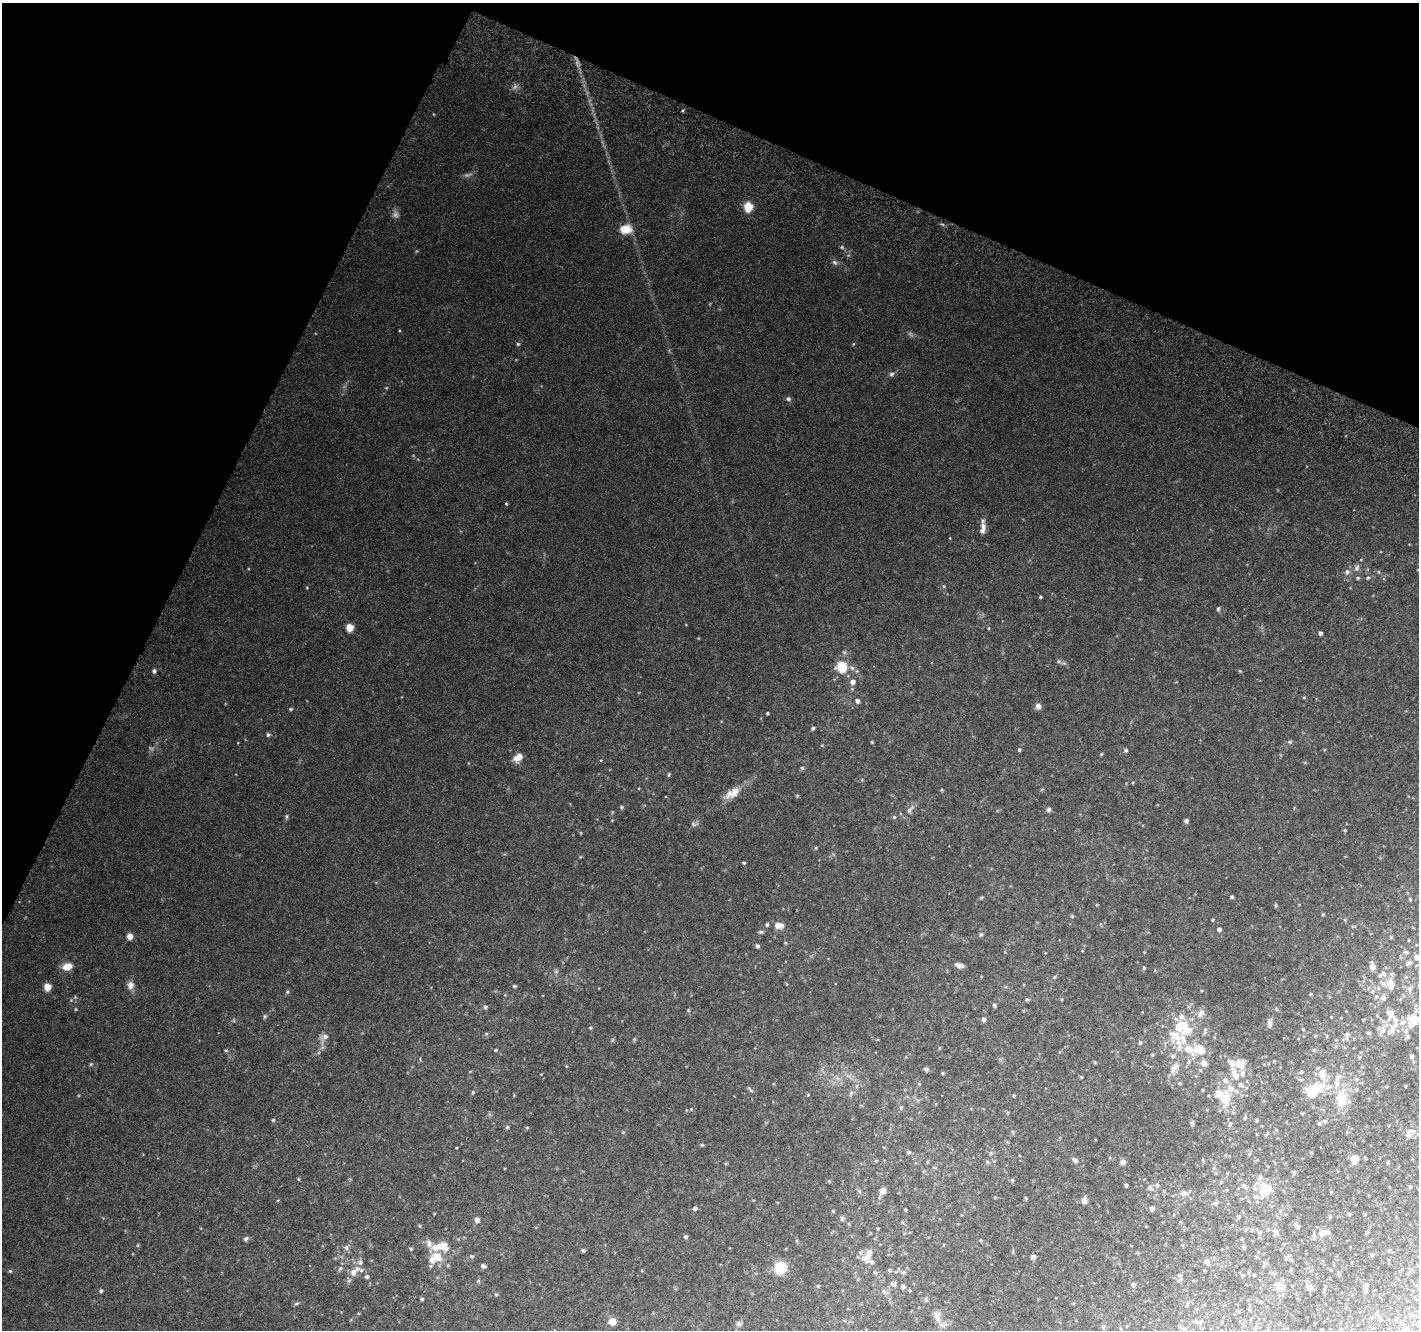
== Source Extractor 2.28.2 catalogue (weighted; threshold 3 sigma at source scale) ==
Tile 2 of 4 x 4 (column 2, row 1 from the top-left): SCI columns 1454-2870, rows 4308-5635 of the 5732 x 5894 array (HDU 1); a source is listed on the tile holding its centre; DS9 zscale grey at full resolution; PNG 1421 x 1332 px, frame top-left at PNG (2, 3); no overlay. Shown black and unused: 22% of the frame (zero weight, under 3 of 6 exposures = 3% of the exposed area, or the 3 px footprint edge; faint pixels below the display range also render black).
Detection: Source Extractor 2.28.2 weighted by HDU 2 'WHT'; one run over the whole footprint, this tile lists its part. Background 0.0387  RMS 0.0037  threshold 0.015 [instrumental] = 3 sigma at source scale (4.09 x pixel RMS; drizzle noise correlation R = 1.36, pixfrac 0.8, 0.0396/0.0396 arcsec/px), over >= 5 px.
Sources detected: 323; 7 too faint to see at this stretch — not listed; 37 inside a brighter listed object's ellipse — not listed separately; the other 279 listed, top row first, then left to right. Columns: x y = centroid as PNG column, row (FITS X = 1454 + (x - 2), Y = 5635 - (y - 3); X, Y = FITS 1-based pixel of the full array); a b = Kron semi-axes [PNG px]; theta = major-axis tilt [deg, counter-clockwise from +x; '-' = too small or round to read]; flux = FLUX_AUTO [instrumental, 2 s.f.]
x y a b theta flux
748 207 6 5 - 14
626 229 15 11 8 4.7
842 247 6 4 -22 0.45
835 262 9 6 -39 0.91
518 344 5 5 - 0.46
853 344 5 3 - 0.28
891 374 8 6 6 0.78
386 388 5 4 - 0.34
788 399 7 6 - 0.73
506 504 4 4 - 0.3
983 526 14 7 87 2
1357 568 8 7 - 1.1
1347 572 8 7 - 1.2
1378 572 5 3 - 0.31
1358 578 5 4 - 0.44
1368 578 6 4 22 0.43
1040 597 4 3 - 0.42
1218 609 6 4 88 0.54
349 627 5 5 - 7.6
989 628 5 3 - 0.27
1320 633 4 4 - 0.92
1058 661 6 5 - 0.56
842 667 6 6 - 16
154 671 5 5 - 0.88
1240 671 5 4 - 0.33
853 682 5 5 - 1.7
1304 697 5 3 - 0.28
857 701 5 5 - 1.1
1038 706 7 7 - 1.4
290 709 4 3 - 0.46
767 713 3 3 - 0.39
813 728 5 4 - 0.49
268 735 5 5 - 0.55
872 742 3 3 - 0.33
1290 742 6 5 - 0.55
1019 750 5 4 - 0.49
1126 750 5 4 - 0.67
1101 754 5 4 - 0.32
518 758 12 9 43 2.5
802 768 5 5 - 0.47
669 774 5 3 - 0.43
732 793 24 11 31 4.3
797 796 5 4 - 0.34
621 807 5 4 - 0.53
910 809 17 6 51 1.7
1049 809 6 5 - 0.85
286 816 7 4 -85 0.52
894 817 5 5 - 0.48
612 820 5 3 - 0.23
1186 821 4 4 - 0.91
694 824 12 5 4 0.82
1345 830 4 4 - 0.32
816 848 5 4 - 0.35
744 863 4 3 - 0.38
1232 897 4 4 - 0.46
981 898 5 5 - 0.35
1410 899 4 3 - 0.37
1097 905 5 3 - 0.28
1276 905 5 4 - 0.36
1323 914 4 4 - 0.32
1072 916 5 5 - 0.42
1212 920 3 3 - 0.31
1345 920 6 3 -72 0.33
767 925 5 4 - 0.56
778 925 10 7 -12 2.8
1219 929 4 4 - 0.94
761 932 7 4 -4 0.57
981 935 6 5 - 0.51
130 936 7 6 - 1.7
1409 940 3 2 - 0.27
757 946 4 4 - 0.88
1082 951 4 3 - 0.22
1406 952 6 4 -12 0.63
1417 957 8 7 - 1.5
1408 963 10 6 25 1
959 965 9 4 -15 1.6
67 967 10 7 12 4.4
1372 967 5 4 - 3.1
1144 968 5 4 - 0.37
1054 977 5 4 - 0.36
1406 977 5 5 - 0.4
1391 984 15 10 -86 3.5
130 985 11 9 -88 1.9
514 986 4 3 - 0.53
47 987 5 5 - 5.9
1409 989 9 7 -89 1.1
1201 991 3 3 - 0.28
287 992 5 5 - 0.43
1311 994 4 3 - 0.36
1383 998 8 7 - 1
1027 999 5 4 - 0.42
994 1005 4 4 - 0.73
485 1007 5 5 - 0.7
76 1009 5 3 - 0.29
1276 1009 5 4 - 0.46
688 1010 5 4 - 0.31
1201 1013 12 8 59 2.2
1390 1013 9 8 - 2.2
1181 1017 9 8 - 2.1
1331 1017 2 2 - 0.19
984 1019 5 5 - 0.82
1413 1020 14 10 46 7.8
1270 1024 10 5 -89 1.2
1394 1027 20 8 56 3.2
590 1028 5 4 - 0.36
1303 1029 4 3 - 0.26
1382 1030 9 8 - 2.1
1205 1032 7 6 - 0.69
1368 1033 5 3 - 0.44
486 1034 5 4 - 0.41
1347 1034 6 6 - 0.87
1175 1035 24 16 -60 9
1315 1036 4 3 - 0.33
1407 1036 6 5 - 0.76
324 1037 13 8 26 1.8
634 1039 5 5 - 0.38
1140 1042 6 5 - 0.66
939 1048 5 3 - 0.28
1200 1048 11 9 -23 2.8
226 1050 6 4 0 0.36
495 1050 4 3 - 0.4
1152 1055 5 4 - 0.37
1412 1056 5 4 - 0.8
1359 1057 5 4 - 0.42
1094 1062 4 4 - 0.36
1188 1062 6 5 - 0.68
1204 1063 5 5 - 3.2
91 1064 5 5 - 0.4
1240 1064 16 12 -26 3.5
1175 1068 20 10 65 4
926 1069 6 4 -28 0.67
1200 1070 5 3 - 0.32
470 1071 5 3 - 0.24
1301 1072 4 3 - 0.33
942 1073 4 4 - 0.36
1322 1074 15 10 89 3.2
1236 1076 9 7 -86 1.8
1081 1077 4 3 - 0.35
1338 1077 12 5 45 1.2
837 1078 7 4 -71 0.81
1356 1079 5 5 - 0.51
1225 1080 9 7 -47 1.4
1301 1080 6 4 -16 0.45
1179 1083 5 4 - 0.44
1241 1085 9 7 -45 1.1
1405 1086 3 2 - 0.31
1321 1087 13 11 40 4.4
1386 1087 5 3 - 0.31
750 1089 11 4 -47 0.57
1202 1090 3 3 - 0.36
1312 1090 11 9 -75 13
473 1092 6 4 62 0.5
851 1093 7 4 46 0.76
808 1095 4 3 - 0.27
1014 1095 4 4 - 0.43
1223 1098 21 13 -32 8.3
1342 1099 19 11 -88 7.9
901 1107 6 5 - 0.58
691 1109 4 4 - 0.25
1302 1113 5 3 - 0.28
1245 1118 6 4 48 0.49
273 1120 5 5 - 0.43
1257 1120 4 3 - 0.38
1324 1121 6 4 -9 0.62
1192 1123 6 4 90 0.56
1319 1123 4 4 - 0.55
1230 1124 8 5 79 0.69
507 1127 5 5 - 0.44
527 1127 5 3 - 0.33
1276 1130 4 4 - 0.31
1410 1131 11 6 3 1.7
623 1132 5 4 - 0.35
1013 1132 6 3 -72 0.37
1347 1132 4 4 - 0.27
1257 1134 5 3 - 0.23
1267 1134 9 2 45 0.35
702 1145 5 4 - 0.35
908 1152 5 4 - 0.63
1311 1152 4 3 - 0.25
991 1153 6 5 - 0.6
1365 1158 3 3 - 0.3
1354 1159 6 5 - 5.1
1075 1160 9 5 -44 1
876 1161 5 3 - 0.31
987 1162 6 4 -68 0.49
1123 1162 6 6 - 1.1
1388 1162 5 3 - 0.32
1294 1172 4 4 - 0.58
1260 1177 9 7 -90 1.2
298 1179 4 4 - 0.32
1012 1180 4 4 - 0.44
829 1181 5 4 - 0.32
1221 1182 5 4 - 0.38
1126 1185 3 3 - 0.56
1157 1185 6 5 - 0.53
1244 1186 11 6 -53 1.2
1410 1187 5 4 - 0.37
1150 1188 7 6 - 1.1
1265 1190 16 11 59 8.8
859 1191 6 5 - 0.48
882 1191 7 6 - 1.7
1184 1193 10 7 13 1.3
1026 1198 5 4 - 0.36
1084 1200 9 6 84 1.2
1215 1203 8 5 23 0.73
695 1209 5 4 - 0.93
905 1209 3 3 - 0.31
1152 1209 4 4 - 1.5
833 1211 5 3 - 0.29
1349 1214 4 4 - 0.49
1238 1216 4 4 - 0.66
1330 1216 5 4 - 0.46
842 1218 7 5 69 0.53
477 1220 7 7 - 1.3
849 1224 5 3 - 0.28
420 1226 5 3 - 0.34
1298 1226 7 5 -43 0.88
878 1228 4 3 - 0.26
1246 1230 5 4 - 0.45
1275 1231 8 6 89 1.4
1259 1233 6 5 - 0.71
1321 1233 11 7 27 2.4
1367 1233 5 4 - 0.35
686 1237 5 5 - 0.55
246 1239 6 5 - 0.8
1242 1239 4 4 - 0.24
981 1240 5 3 - 0.23
797 1241 5 4 - 0.4
137 1245 5 3 - 0.37
440 1246 26 12 8 7.4
346 1247 8 6 -90 0.9
1243 1247 4 3 - 0.92
411 1249 5 4 - 0.44
583 1250 5 4 - 0.48
861 1252 6 5 - 0.65
869 1254 19 7 74 2.8
1372 1254 5 5 - 0.58
472 1256 6 5 - 0.6
1033 1257 6 5 - 0.98
1287 1257 7 6 - 0.68
432 1260 8 6 -80 2.7
1207 1261 8 7 - 0.9
483 1266 7 5 -21 0.86
340 1268 7 5 62 0.71
780 1268 11 10 - 9.5
889 1270 5 5 - 0.53
10 1271 4 4 - 0.44
354 1272 20 9 46 3.5
875 1272 5 4 - 0.48
903 1272 8 6 1 0.9
1339 1274 5 4 - 0.42
1243 1275 5 3 - 0.3
1254 1275 4 4 - 0.49
366 1276 5 4 - 0.82
1179 1276 12 5 -66 0.92
478 1281 6 3 19 0.37
893 1284 9 7 -26 1.1
1133 1285 4 4 - 0.96
818 1286 4 4 - 0.37
903 1286 5 5 - 0.98
1280 1286 10 8 -24 3.4
1366 1286 7 4 83 0.85
1309 1288 7 5 -45 1.6
909 1290 4 4 - 0.33
101 1291 4 4 - 0.62
884 1291 8 6 -37 1
496 1295 5 4 - 0.36
422 1299 4 3 - 0.57
926 1299 8 5 89 0.64
1187 1302 6 4 72 0.49
296 1303 7 4 19 0.54
1073 1304 4 3 - 0.3
937 1316 17 9 -72 3.1
612 1321 8 7 - 2.9
1196 1322 8 5 -21 0.91
739 1324 7 7 - 0.95
1103 1327 6 4 89 0.5
1255 1328 6 3 70 0.34
1322 1330 3 2 - 0.33
Isophote crosses this tile's border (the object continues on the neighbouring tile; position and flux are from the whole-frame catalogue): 4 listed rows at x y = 1417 957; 1413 1020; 1410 1131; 1322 1330
Unlisted compact peaks at least as high as the median listed source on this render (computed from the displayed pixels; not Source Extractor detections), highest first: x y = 601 760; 580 857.